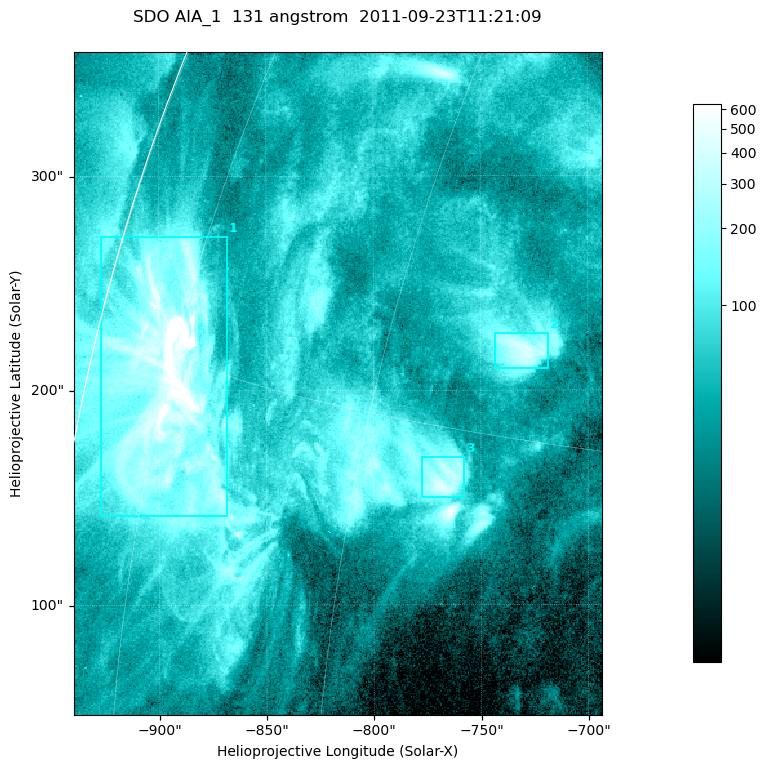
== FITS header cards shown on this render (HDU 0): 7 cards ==
TELESCOP= 'SDO     '           /
INSTRUME= 'AIA_1   '           /
WAVELNTH=                  131 /
WAVEUNIT= 'angstrom'           /
DATE-OBS= '2011-09-23T11:21:09.62' /
CTYPE1  = 'HPLN-TAN'           /
CTYPE2  = 'HPLT-TAN'           /

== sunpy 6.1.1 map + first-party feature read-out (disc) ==
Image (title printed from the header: SDO AIA_1  131 angstrom  2011-09-23T11:21:09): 410 x 514 px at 0.601 arcsec/px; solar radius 956 arcsec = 1592 px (partial field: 2.5% of the solar disc is inside the frame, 94% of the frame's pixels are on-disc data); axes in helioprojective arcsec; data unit not stated in the header (colour bar unlabelled)
Pointing: header CRPIX1/2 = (2043.14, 2045.51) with CRVAL1/2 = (0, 0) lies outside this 410 x 514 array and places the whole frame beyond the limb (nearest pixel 1.41 R_sun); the SolarSoft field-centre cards XCEN/YCEN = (-816.6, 203.3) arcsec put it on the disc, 1307 arcsec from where CRPIX/CRVAL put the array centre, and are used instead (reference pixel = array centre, CRVAL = XCEN/YCEN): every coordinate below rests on XCEN/YCEN
Orientation: roll -0.139 deg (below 1 deg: not rotated)
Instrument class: DISC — disc imager (sunpy class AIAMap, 131 A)
Bright regions (active regions / flare kernels): reference = the on-disc median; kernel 3 px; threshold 5 sigma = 168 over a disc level ~50.1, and >= 1.15x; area >= 210 px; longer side >= 5 px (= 3 arcsec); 3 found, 3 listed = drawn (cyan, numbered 1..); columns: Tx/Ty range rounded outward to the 2 arcsec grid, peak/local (2 s.f.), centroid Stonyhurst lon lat
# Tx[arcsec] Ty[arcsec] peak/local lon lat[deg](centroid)
1 -928..-868 140..272 42 -75 +14
2 -744..-718 210..228 8.9 -53 +17
3 -778..-758 150..170 9.9 -55 +14
Off-limb structures (1.02-1.3 R_sun): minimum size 105 px: none found